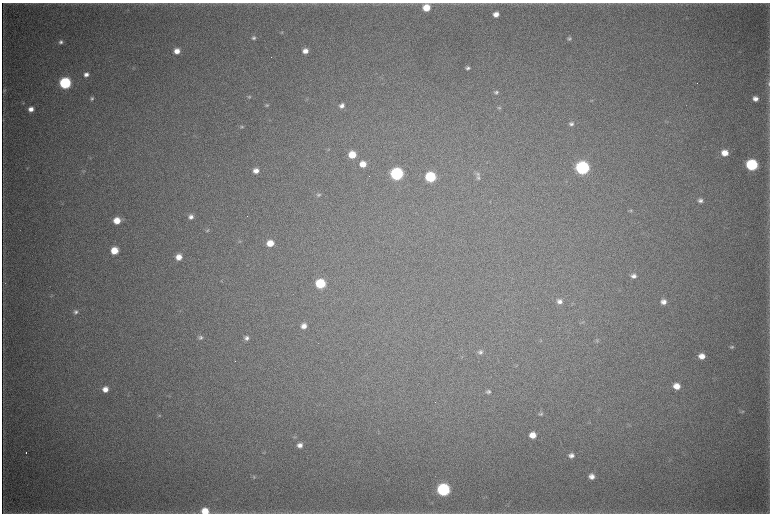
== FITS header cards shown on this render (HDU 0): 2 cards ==
NAXIS1  =                 1536 / length of data axis 1
NAXIS2  =                 1023 / length of data axis 2

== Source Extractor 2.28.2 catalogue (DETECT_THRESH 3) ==
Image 1536 x 1023 px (HDU 0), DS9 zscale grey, zoomed out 1/2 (1 PNG px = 2 x 2 image px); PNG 772 x 516 px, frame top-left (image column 1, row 1022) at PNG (2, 3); no overlay
Background 4430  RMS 38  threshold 113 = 3 sigma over >= 5 px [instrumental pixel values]
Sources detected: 80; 2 cannot appear on this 1/2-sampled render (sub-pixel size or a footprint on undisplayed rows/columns) and are not listed; the other 78 listed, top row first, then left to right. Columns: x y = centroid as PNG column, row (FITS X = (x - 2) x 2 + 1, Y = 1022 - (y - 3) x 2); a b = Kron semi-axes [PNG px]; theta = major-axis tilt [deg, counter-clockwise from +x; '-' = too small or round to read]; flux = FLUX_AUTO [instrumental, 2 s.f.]
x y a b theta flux
426 8 6 6 - 1.7e+05
496 14 5 4 - 5.6e+04
282 32 4 4 - 8.4e+03
254 38 6 4 21 1.8e+04
569 38 5 4 - 1.6e+04
61 42 5 5 - 2.3e+04
177 51 6 5 - 7.7e+04
305 51 6 5 - 5.7e+04
134 68 4 3 - 6.1e+03
468 68 4 4 - 2.0e+04
86 74 5 4 - 3.7e+04
65 83 6 6 - 1.1e+06
769 84 6 3 -89 1.1e+04
4 90 6 5 - 1.3e+04
496 92 6 5 - 1.8e+04
249 97 6 4 15 1.3e+04
92 99 4 4 - 1.5e+04
755 99 5 4 - 4.3e+04
23 103 4 3 - 6.9e+03
267 105 6 4 -9 1.2e+04
342 106 6 5 - 3.6e+04
499 108 5 4 - 1.0e+04
31 109 5 4 - 5.1e+04
3 120 4 2 - 5.5e+03
571 124 6 5 - 2.4e+04
241 127 6 4 19 1.4e+04
328 149 4 3 - 6.8e+03
725 153 6 6 - 9.6e+04
352 155 6 6 - 1.6e+05
363 164 6 6 - 1.0e+05
752 165 7 6 - 9.5e+05
27 168 5 2 - 4.8e+03
582 168 7 6 - 1.8e+06
83 171 5 4 - 9.2e+03
256 171 6 5 - 5.7e+04
396 174 7 6 - 1.5e+06
477 174 7 5 -16 2.0e+04
430 177 6 6 - 6.5e+05
478 178 6 6 - 1.8e+04
318 195 6 5 - 1.5e+04
700 200 7 6 - 2.9e+04
630 211 5 4 - 1.0e+04
191 217 6 5 - 3.4e+04
117 220 6 5 - 1.3e+05
207 230 6 5 - 1.4e+04
240 241 4 3 - 6.3e+03
270 243 6 6 - 1.2e+05
114 251 6 5 - 1.6e+05
179 257 6 6 - 8.1e+04
633 276 7 6 - 3.7e+04
320 284 6 6 - 4.7e+05
51 296 5 4 - 8.7e+03
559 301 6 6 - 3.7e+04
663 302 6 6 - 4.9e+04
76 312 6 5 - 2.3e+04
582 322 4 2 - 5.4e+03
304 326 6 5 - 5.1e+04
200 337 6 5 - 2.0e+04
246 338 6 5 - 2.8e+04
597 341 5 4 - 1.0e+04
732 347 5 4 - 1.4e+04
480 352 7 5 11 2.4e+04
702 356 7 6 - 7.6e+04
677 386 6 6 - 9.0e+04
105 389 6 6 - 6.5e+04
488 392 6 5 - 1.8e+04
743 411 5 4 - 9.6e+03
541 414 6 5 - 1.6e+04
159 415 5 4 - 8.7e+03
532 435 6 6 - 9.2e+04
295 437 5 4 - 9.7e+03
300 445 6 5 - 4.1e+04
26 453 2 1 - 4.7e+03
571 455 6 6 - 3.7e+04
591 476 6 6 - 5.0e+04
254 477 5 4 - 1.2e+04
443 489 7 6 - 1.4e+06
205 511 7 6 - 1.4e+05
At the frame edge (FLAGS 8, measured only in part): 2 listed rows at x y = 769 84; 205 511
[2 sub-pixel or undisplayed-footprint detections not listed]